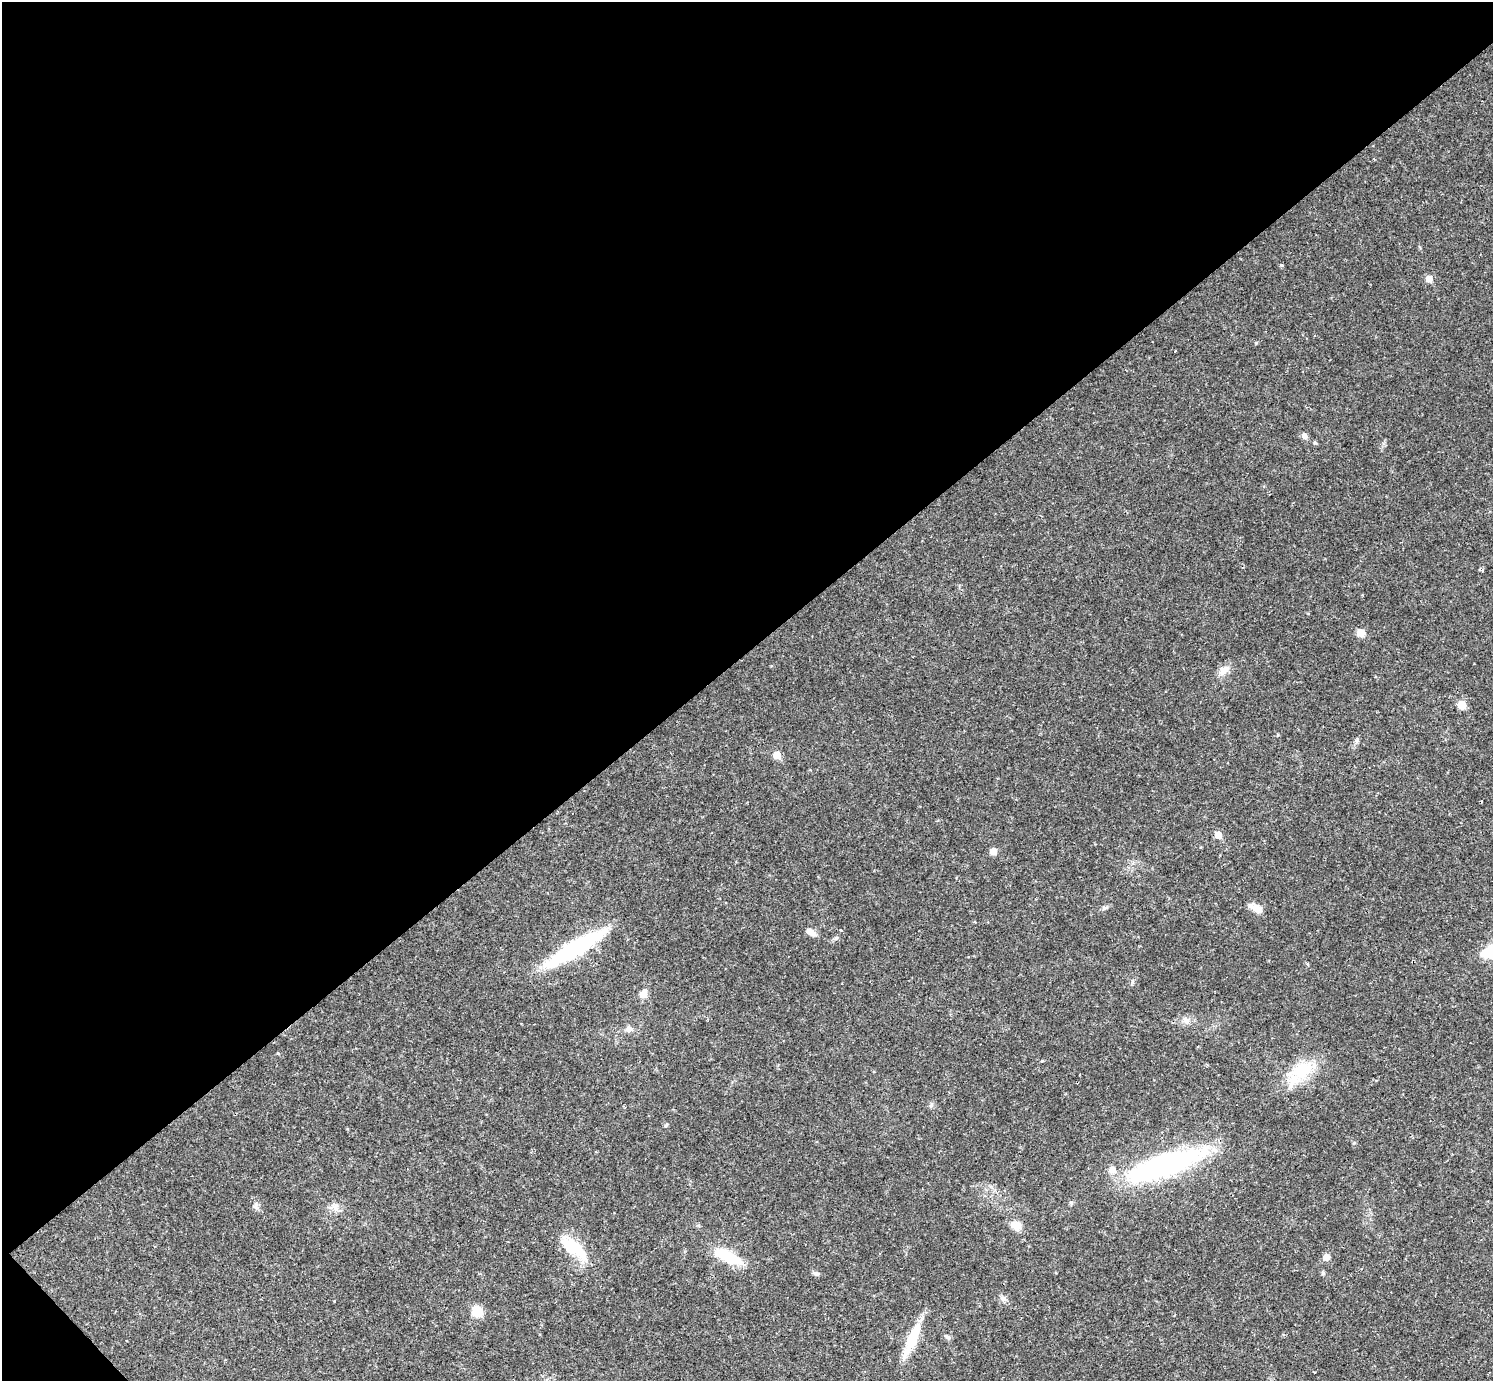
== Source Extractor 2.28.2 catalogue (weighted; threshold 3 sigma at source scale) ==
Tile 5 of 4 x 4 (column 1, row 2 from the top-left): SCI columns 1-1491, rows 3051-4429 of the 5963 x 5960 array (HDU 1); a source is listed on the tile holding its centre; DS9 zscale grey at full resolution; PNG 1495 x 1383 px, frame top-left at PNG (2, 2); no overlay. Shown black and unused: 48% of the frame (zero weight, under 2 of 3 exposures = <1% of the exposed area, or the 3 px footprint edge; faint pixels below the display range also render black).
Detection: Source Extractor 2.28.2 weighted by HDU 2 'WHT'; one run over the whole footprint, this tile lists its part. Background 0.0325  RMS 0.005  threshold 0.0225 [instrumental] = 3 sigma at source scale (4.5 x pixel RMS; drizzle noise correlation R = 1.50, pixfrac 1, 0.05/0.05 arcsec/px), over >= 5 px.
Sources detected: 38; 1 cosmic-ray / hot-pixel residue — not listed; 1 inside a brighter listed object's ellipse — not listed separately; the other 36 listed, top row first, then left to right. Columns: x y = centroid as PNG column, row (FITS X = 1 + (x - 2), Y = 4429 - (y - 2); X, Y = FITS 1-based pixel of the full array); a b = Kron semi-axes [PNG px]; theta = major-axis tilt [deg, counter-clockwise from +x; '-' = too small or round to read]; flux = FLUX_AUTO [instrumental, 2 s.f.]
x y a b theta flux
1429 279 6 6 - 4.8
1175 351 3 3 - 20
1304 436 9 6 -43 2
1360 633 7 7 - 5.1
1224 670 16 9 37 4.3
1462 704 6 6 - 7.5
1277 735 4 3 - 0.4
1357 740 9 5 69 1.1
777 755 6 5 - 7.8
1218 835 5 5 - 7.5
993 851 5 5 - 5.6
1256 908 16 8 -22 4.5
841 930 3 3 - 0.35
811 932 12 6 -30 3.3
836 938 7 4 44 0.9
576 948 71 14 31 51
1491 950 27 12 29 16
643 994 9 8 - 4.3
1186 1020 10 8 -30 2.7
629 1029 12 8 -6 2.4
278 1053 5 3 - 0.47
1042 1061 3 3 - 1.2
1302 1071 32 21 22 20
420 1153 3 2 - 0.72
1165 1165 88 23 19 98
255 1206 10 7 76 1.8
335 1208 11 3 -79 1.4
1015 1226 16 11 -21 4.4
575 1248 35 13 -35 20
727 1257 33 12 -25 18
1326 1257 7 7 - 3.2
816 1273 9 5 -7 1.1
1004 1298 8 7 - 1.7
477 1311 7 6 - 17
948 1337 8 5 -38 1.3
912 1340 43 10 66 17
Isophote crosses this tile's border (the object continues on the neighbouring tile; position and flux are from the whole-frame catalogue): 1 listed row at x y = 1491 950
Unlisted compact peaks at least as high as the median listed source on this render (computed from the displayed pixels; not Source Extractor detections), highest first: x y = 1281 265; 1256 343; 1104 908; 666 1125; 1315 443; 931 1105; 1354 1143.